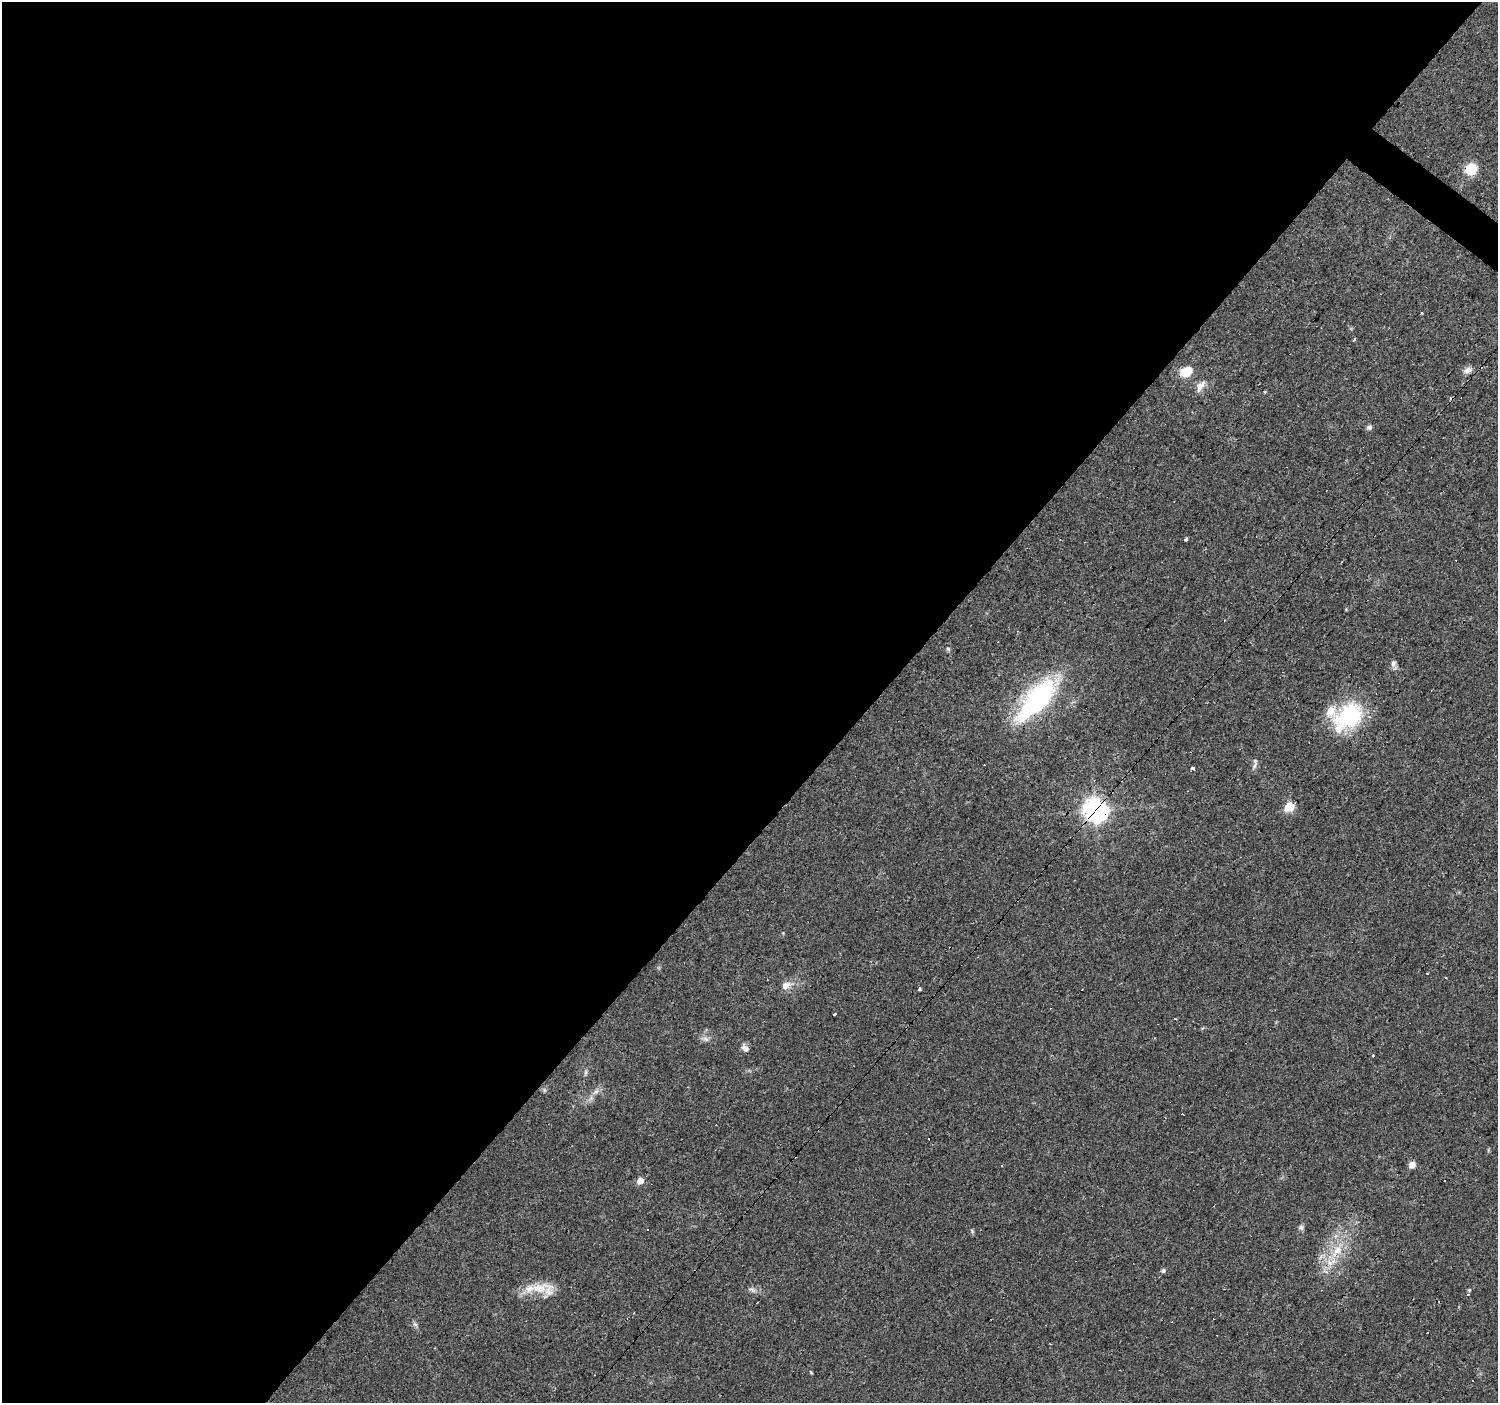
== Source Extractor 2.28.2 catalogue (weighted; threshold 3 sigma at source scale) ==
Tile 5 of 4 x 4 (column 1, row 2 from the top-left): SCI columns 1-1496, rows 2975-4375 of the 5985 x 6014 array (HDU 1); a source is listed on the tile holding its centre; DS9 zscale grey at full resolution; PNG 1500 x 1405 px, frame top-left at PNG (2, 2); no overlay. Shown black and unused: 59% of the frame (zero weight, under 3 of 4 exposures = <1% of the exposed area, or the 3 px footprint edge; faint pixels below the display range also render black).
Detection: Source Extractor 2.28.2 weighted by HDU 2 'WHT'; one run over the whole footprint, this tile lists its part. Background 0.0442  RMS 0.0037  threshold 0.0168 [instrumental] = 3 sigma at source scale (4.5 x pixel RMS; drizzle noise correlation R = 1.50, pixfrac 1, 0.0396/0.0396 arcsec/px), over >= 5 px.
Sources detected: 56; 16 cosmic-ray / hot-pixel residue — not listed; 4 inside a brighter listed object's ellipse — not listed separately; the other 36 listed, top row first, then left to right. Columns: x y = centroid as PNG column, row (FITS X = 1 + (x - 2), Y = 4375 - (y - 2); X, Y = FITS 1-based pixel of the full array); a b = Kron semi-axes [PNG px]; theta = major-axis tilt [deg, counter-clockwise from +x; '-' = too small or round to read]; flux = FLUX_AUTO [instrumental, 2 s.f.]
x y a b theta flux
1471 169 9 8 - 10
1422 313 3 2 - 0.34
1468 370 11 7 15 2
1186 372 12 8 23 7.6
1200 386 18 9 52 2.7
1369 427 7 6 - 0.84
1185 540 4 3 - 1.5
948 649 7 4 -46 0.55
1393 663 10 7 84 1.3
1036 700 43 18 48 63
1348 716 39 27 33 29
1254 766 12 5 62 1.2
1192 768 3 3 - 6.2
1289 807 5 5 - 17
1095 811 10 9 - 210
786 985 13 10 33 2.8
920 989 4 3 - 1.8
835 1014 3 3 - 1.7
1175 1019 3 2 - 0.46
706 1039 10 6 -37 1.3
745 1048 11 7 -40 1.5
1373 1055 3 3 - 1.1
586 1073 8 3 71 0.66
596 1092 8 6 35 1.3
1002 1165 3 3 - 2
1412 1165 7 6 - 2.3
640 1181 5 5 - 4.7
1301 1228 8 6 13 0.92
647 1229 3 2 - 0.51
1337 1251 22 9 48 7.1
1163 1271 5 5 - 0.83
539 1288 24 14 -3 8.4
752 1290 13 5 -17 1.2
1468 1295 3 3 - 1.7
415 1324 7 4 -19 0.66
1472 1381 3 3 - 6
Overlapping masked pixels (flux is a lower limit): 2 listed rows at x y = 1471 169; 1095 811